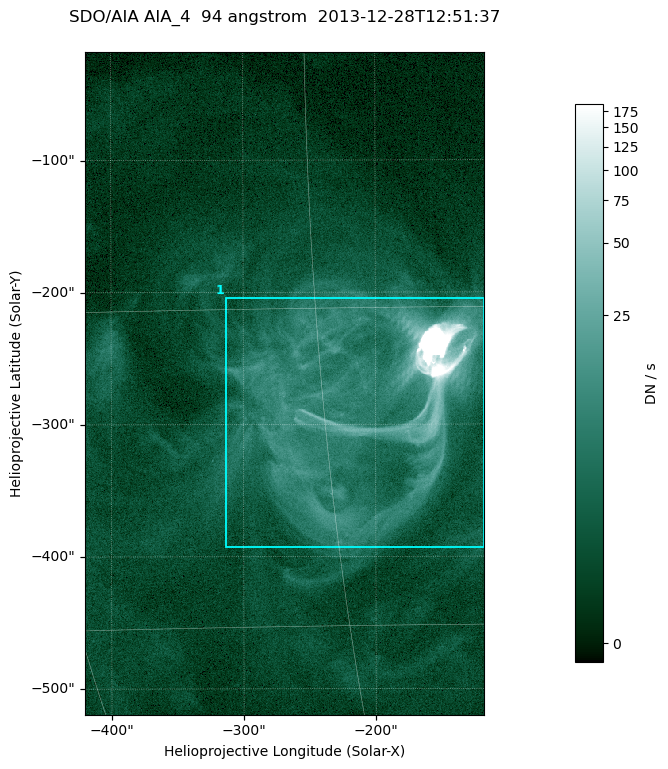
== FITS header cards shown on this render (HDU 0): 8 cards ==
TELESCOP= 'SDO/AIA '
INSTRUME= 'AIA_4   '
WAVELNTH=                   94
WAVEUNIT= 'angstrom'
DATE-OBS= '2013-12-28T12:51:37.12'
CTYPE1  = 'HPLN-TAN'
CTYPE2  = 'HPLT-TAN'
BUNIT   = 'DN / s  '

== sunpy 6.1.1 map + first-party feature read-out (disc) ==
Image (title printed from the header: SDO/AIA AIA_4  94 angstrom  2013-12-28T12:51:37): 503 x 835 px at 0.6 arcsec/px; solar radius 976 arcsec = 1626 px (partial field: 5.1% of the solar disc is inside the frame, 100% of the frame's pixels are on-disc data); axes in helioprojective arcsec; data unit DN / s (BUNIT, on the colour bar)
Orientation: roll -0.138 deg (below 1 deg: not rotated)
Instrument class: DISC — disc imager (sunpy class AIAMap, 94 A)
Bright regions (active regions / flare kernels): reference = the on-disc median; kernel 5 px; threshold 5 sigma = 6.74 DN / s over a disc level ~1.79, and >= 1.15x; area >= 420 px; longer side >= 6 px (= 3.6 arcsec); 1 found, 1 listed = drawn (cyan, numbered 1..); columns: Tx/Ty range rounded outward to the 2 arcsec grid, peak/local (2 s.f.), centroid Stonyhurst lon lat
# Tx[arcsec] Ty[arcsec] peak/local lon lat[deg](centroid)
1 -314..-116 -394..-204 2070 -13 -19